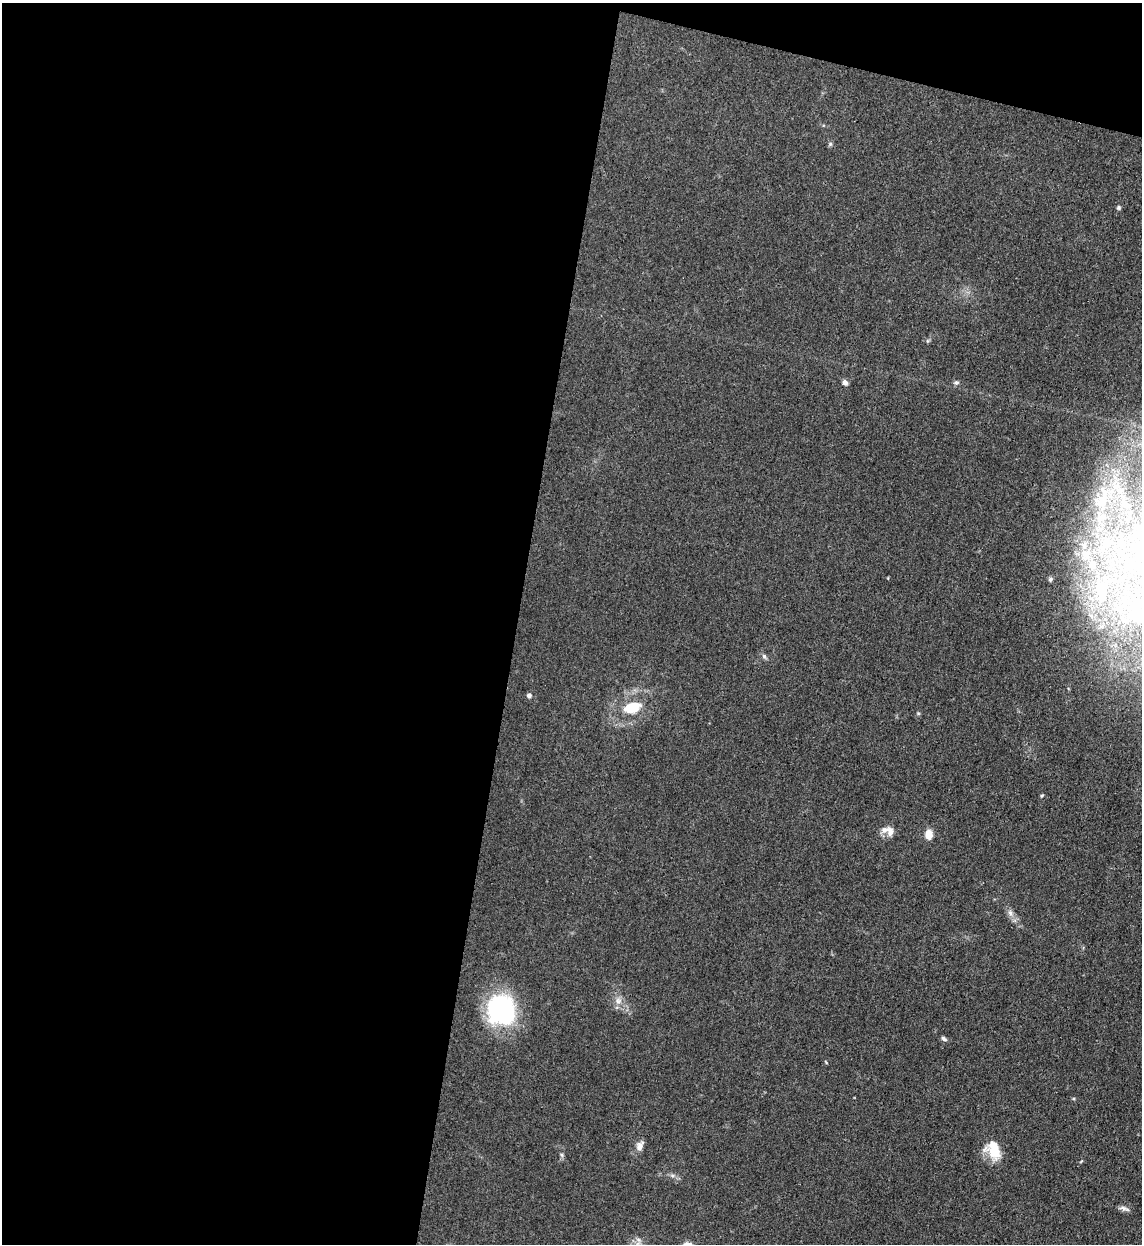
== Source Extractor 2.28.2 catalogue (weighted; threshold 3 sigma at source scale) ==
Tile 1 of 4 x 4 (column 1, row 1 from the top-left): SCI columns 330-1469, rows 3747-4988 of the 5101 x 5010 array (HDU 1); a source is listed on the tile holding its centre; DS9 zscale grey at full resolution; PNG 1144 x 1246 px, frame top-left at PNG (2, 3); no overlay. Shown black and unused: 48% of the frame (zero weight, under 3 of 4 exposures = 7% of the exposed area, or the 3 px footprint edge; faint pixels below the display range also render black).
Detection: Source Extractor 2.28.2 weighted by HDU 2 'WHT'; one run over the whole footprint, this tile lists its part. Background 0.0807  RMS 0.011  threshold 0.0478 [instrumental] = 3 sigma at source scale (4.5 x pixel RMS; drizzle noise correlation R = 1.50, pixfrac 1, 0.05/0.05 arcsec/px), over >= 5 px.
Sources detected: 29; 1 inside a brighter object's white glare — not listed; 4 inside a brighter listed object's ellipse — not listed separately; the other 24 listed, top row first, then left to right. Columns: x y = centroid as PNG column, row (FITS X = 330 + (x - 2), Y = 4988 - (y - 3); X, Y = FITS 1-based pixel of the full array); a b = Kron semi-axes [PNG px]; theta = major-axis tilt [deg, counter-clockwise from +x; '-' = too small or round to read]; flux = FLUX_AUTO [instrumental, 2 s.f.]
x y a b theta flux
830 144 6 5 - 1.7
1119 208 5 5 - 1.7
845 382 7 6 - 3.9
956 382 6 5 - 2.2
1101 502 29 22 85 54
1124 505 16 8 -8 12
1106 543 21 13 48 26
1085 554 17 14 -67 19
1050 579 6 5 - 2
1103 589 26 22 72 53
764 656 7 5 -72 2.4
529 695 6 5 - 2.7
632 707 13 8 15 33
1042 795 5 3 - 1.1
890 831 13 8 -77 6.4
929 835 9 7 87 13
1010 913 8 6 -69 4
618 1001 10 9 - 6.2
501 1010 31 27 -66 130
944 1039 8 5 -33 2.3
640 1146 13 8 69 6.7
994 1150 19 14 -68 28
672 1175 6 4 -19 2.2
1124 1208 14 5 -19 3.7